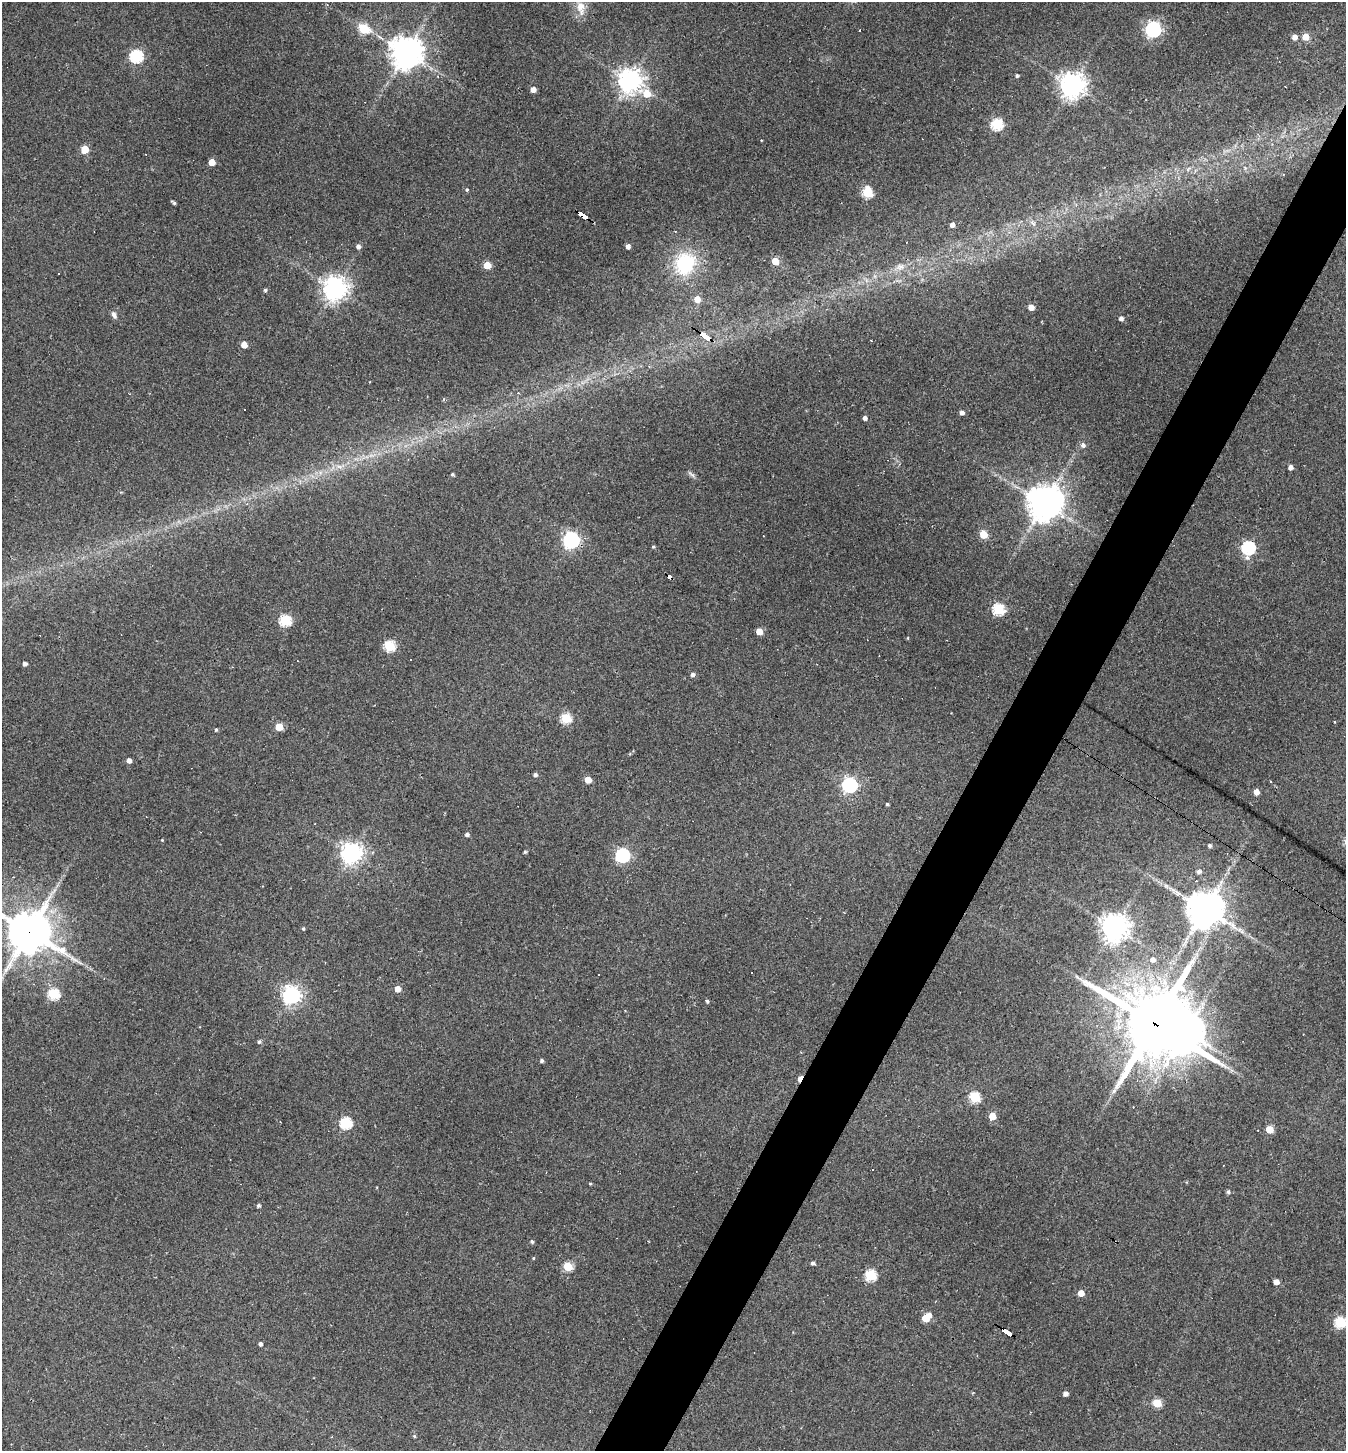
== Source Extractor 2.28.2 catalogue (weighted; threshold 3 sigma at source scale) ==
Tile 10 of 4 x 4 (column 2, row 3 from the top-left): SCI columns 1488-2831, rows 1449-2897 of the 5802 x 5794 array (HDU 1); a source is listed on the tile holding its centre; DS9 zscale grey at full resolution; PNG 1348 x 1453 px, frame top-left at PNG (2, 2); no overlay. Shown black and unused: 5% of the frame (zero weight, under 2 of 3 exposures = <1% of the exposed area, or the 3 px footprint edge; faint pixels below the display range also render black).
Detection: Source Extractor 2.28.2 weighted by HDU 2 'WHT'; one run over the whole footprint, this tile lists its part. Background 0.06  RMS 0.0065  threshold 0.0294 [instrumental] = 3 sigma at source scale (4.5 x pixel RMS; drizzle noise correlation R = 1.50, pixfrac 1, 0.05/0.05 arcsec/px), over >= 5 px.
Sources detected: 123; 1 inside a brighter object's white glare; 14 cosmic-ray / hot-pixel residue — not listed; the other 108 listed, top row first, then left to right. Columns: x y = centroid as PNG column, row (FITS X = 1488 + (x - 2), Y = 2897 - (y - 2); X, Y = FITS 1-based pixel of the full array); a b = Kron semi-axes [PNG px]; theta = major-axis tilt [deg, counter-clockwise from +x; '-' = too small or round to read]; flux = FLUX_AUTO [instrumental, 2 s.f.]
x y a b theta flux
580 8 21 10 -82 7.5
364 29 6 5 - 41
1153 29 6 6 - 200
1294 37 5 5 - 3.9
1305 37 5 5 - 11
406 52 10 9 - 1100
136 56 6 6 - 88
1017 76 4 4 - 1.2
630 81 8 8 - 550
1072 85 7 7 - 740
533 90 4 4 - 4.6
647 94 8 6 -37 14
997 124 5 5 - 69
85 149 5 5 - 15
212 162 5 5 - 9.5
1188 169 7 4 53 1.2
467 190 4 4 - 1.1
867 192 6 5 - 47
174 203 4 4 - 1.1
583 215 9 4 -36 120
952 225 4 4 - 3.8
358 246 5 5 - 2.1
628 246 4 4 - 3.7
775 261 5 4 - 13
685 263 24 21 59 42
487 265 5 5 - 16
900 267 11 8 6 4.3
335 289 8 7 - 600
265 290 4 4 - 1
697 299 5 5 - 7.8
1031 307 4 4 - 6.4
114 315 10 5 -62 2.3
1121 318 4 4 - 2.5
705 337 12 3 -33 240
244 345 5 4 - 7.8
962 413 4 4 - 2.7
865 418 4 4 - 2.2
1083 445 6 6 - 2.3
339 467 9 4 -9 2.5
1290 467 5 4 - 2.5
452 474 4 3 - 1.1
691 474 13 4 -34 1.6
1044 503 10 9 - 1200
983 534 5 5 - 20
571 540 7 7 - 200
653 547 4 4 - 0.81
1248 548 7 6 - 110
669 577 5 3 - 43
998 609 6 5 - 63
285 620 6 5 - 56
759 631 5 4 - 9.3
389 646 6 5 - 52
25 663 4 3 - 2.2
693 674 5 4 - 2.1
566 718 5 5 - 44
279 727 5 5 - 18
216 730 4 3 - 1
129 760 4 4 - 3.1
535 775 4 4 - 1.9
588 780 5 5 - 10
1270 781 3 2 - 1.3
850 785 6 6 - 170
1256 792 5 4 - 5
887 804 3 3 - 0.86
467 835 6 4 46 1.6
162 840 3 3 - 0.46
1210 846 4 4 - 1.5
525 852 4 3 - 0.95
351 853 7 7 - 410
622 855 6 6 - 110
1199 871 6 5 - 2.1
1205 909 11 11 - 1500
1115 928 9 9 - 650
303 929 4 3 - 0.93
29 932 14 13 - 2000
1153 960 6 6 - 2.5
398 989 5 5 - 7.4
53 994 6 5 - 53
291 995 7 6 - 280
707 1001 4 4 - 1.1
1154 1024 23 22 - 4300
1185 1031 15 12 -67 960
259 1042 5 5 - 1.3
542 1061 4 4 - 1.3
800 1079 6 3 62 7.9
1114 1091 7 4 3 1.2
975 1097 6 5 - 45
992 1116 5 5 - 13
346 1123 6 6 - 63
1269 1129 5 5 - 15
873 1169 3 3 - 1.7
590 1183 3 3 - 0.69
1228 1192 5 4 - 1.3
259 1206 4 4 - 1.4
532 1242 5 4 - 1.2
533 1258 4 3 - 0.52
813 1263 5 4 - 1.5
568 1266 5 5 - 32
871 1275 6 5 - 55
1276 1282 4 4 - 4.4
1081 1293 5 4 - 8.3
926 1318 7 5 43 16
1340 1322 6 5 - 53
1007 1333 11 3 -31 110
260 1344 4 3 - 1.7
1065 1393 4 4 - 3.2
1157 1403 5 5 - 26
414 1436 4 4 - 0.74
Overlapping masked pixels (flux is a lower limit): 8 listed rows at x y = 583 215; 705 337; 669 577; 29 932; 1154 1024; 1185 1031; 800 1079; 1007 1333
Isophote crosses this tile's border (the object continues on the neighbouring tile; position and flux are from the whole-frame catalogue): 2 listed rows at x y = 29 932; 1340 1322